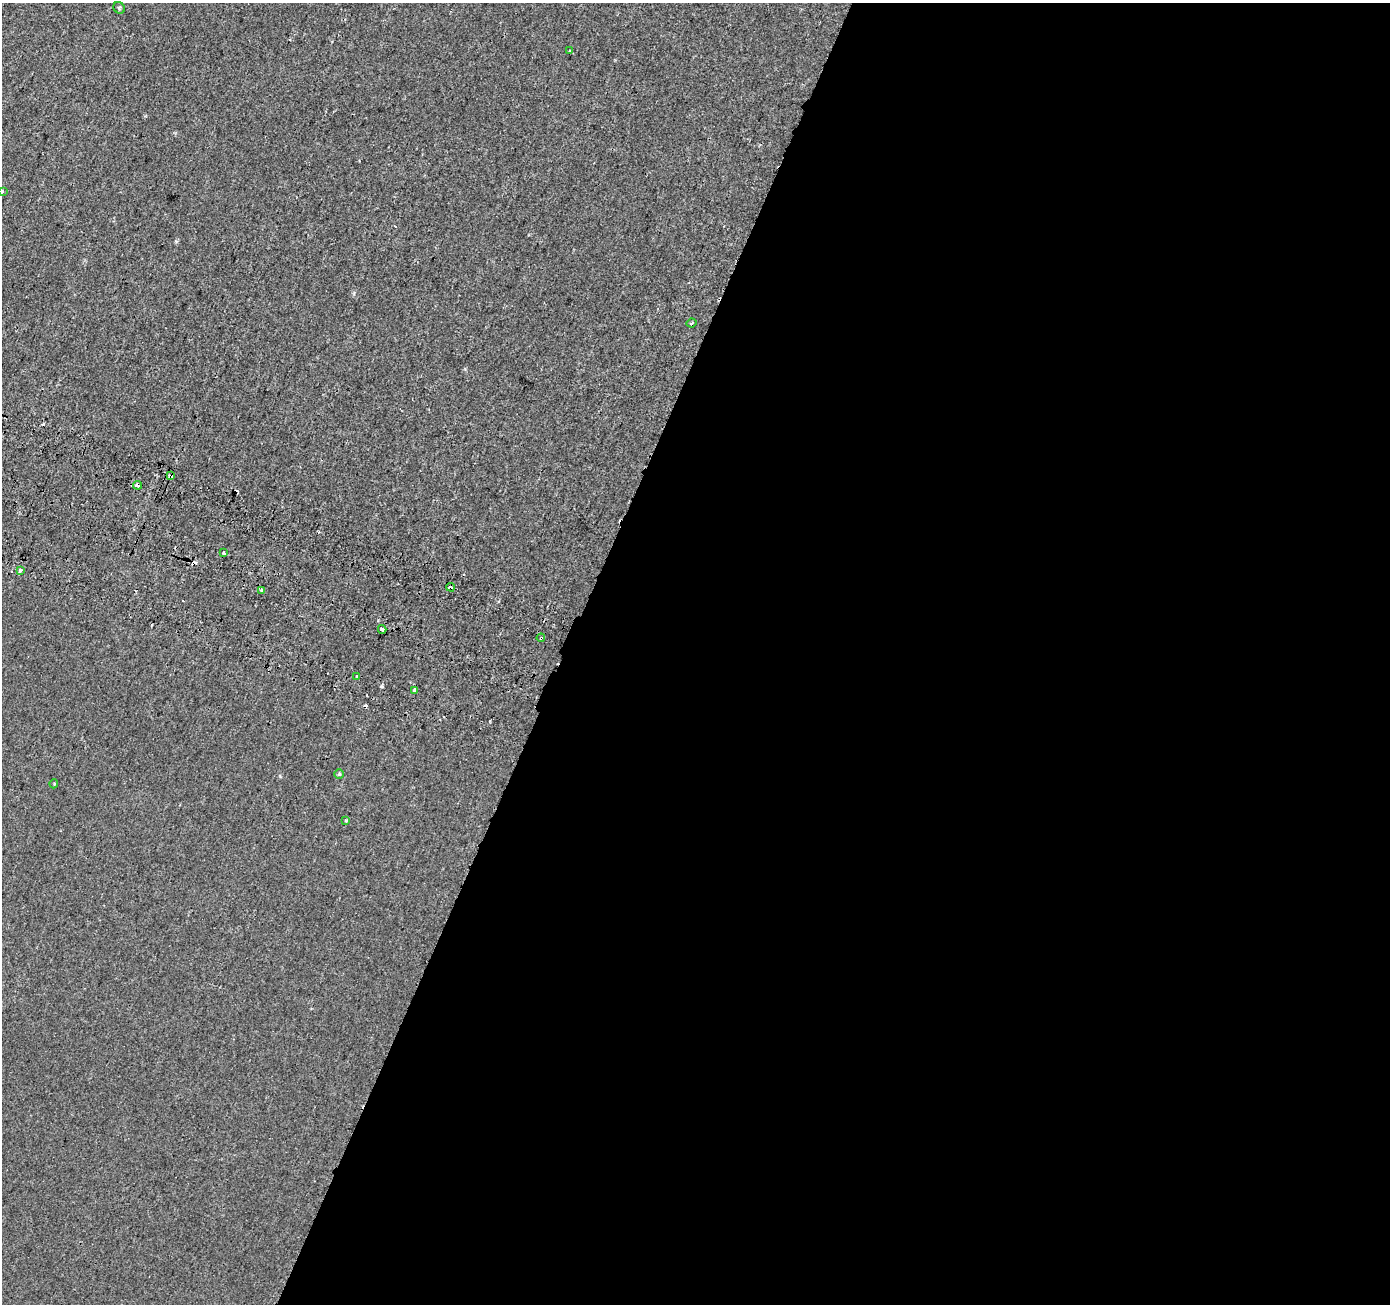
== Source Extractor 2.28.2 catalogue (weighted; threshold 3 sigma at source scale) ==
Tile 12 of 4 x 4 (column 4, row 3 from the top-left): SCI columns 4193-5580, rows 1567-2868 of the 5613 x 5800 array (HDU 1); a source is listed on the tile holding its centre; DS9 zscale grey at full resolution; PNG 1392 x 1306 px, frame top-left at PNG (2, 3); each listed source drawn as its Kron ellipse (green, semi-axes under 4 px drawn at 4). Shown black and unused: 60% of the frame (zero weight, under 2 of 3 exposures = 3% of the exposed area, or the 3 px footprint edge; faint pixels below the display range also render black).
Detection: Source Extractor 2.28.2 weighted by HDU 2 'WHT'; one run over the whole footprint, this tile lists its part. Background 5.47e-04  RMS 0.0039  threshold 0.0177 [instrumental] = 3 sigma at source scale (4.5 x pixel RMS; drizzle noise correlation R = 1.50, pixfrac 1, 0.0396/0.0396 arcsec/px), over >= 5 px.
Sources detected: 21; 4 cosmic-ray / hot-pixel residue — neither listed nor drawn; the other 17 listed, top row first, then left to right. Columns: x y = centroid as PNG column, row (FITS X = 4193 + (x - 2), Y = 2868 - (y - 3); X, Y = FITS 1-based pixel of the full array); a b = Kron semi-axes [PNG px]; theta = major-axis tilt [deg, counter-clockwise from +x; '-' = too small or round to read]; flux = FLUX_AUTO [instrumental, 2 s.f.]
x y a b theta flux
119 8 6 5 - 0.56
570 50 4 3 - 0.56
2 192 3 3 - 0.5
692 323 5 3 - 0.47
170 476 4 3 - 2.2
138 485 4 3 - 3.9
224 552 3 3 - 1.4
20 570 3 3 - 2.3
451 587 4 3 - 3.8
261 590 3 3 - 2.6
382 629 4 3 - 5.3
541 638 4 3 - 0.52
356 676 3 2 - 0.65
414 690 4 3 - 2.6
339 774 5 5 - 0.45
54 784 4 2 - 0.35
346 820 3 3 - 1.8
Overlapping masked pixels (flux is a lower limit): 4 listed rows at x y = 170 476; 138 485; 451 587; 541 638
Isophote crosses this tile's border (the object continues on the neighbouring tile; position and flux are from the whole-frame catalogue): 1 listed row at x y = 2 192